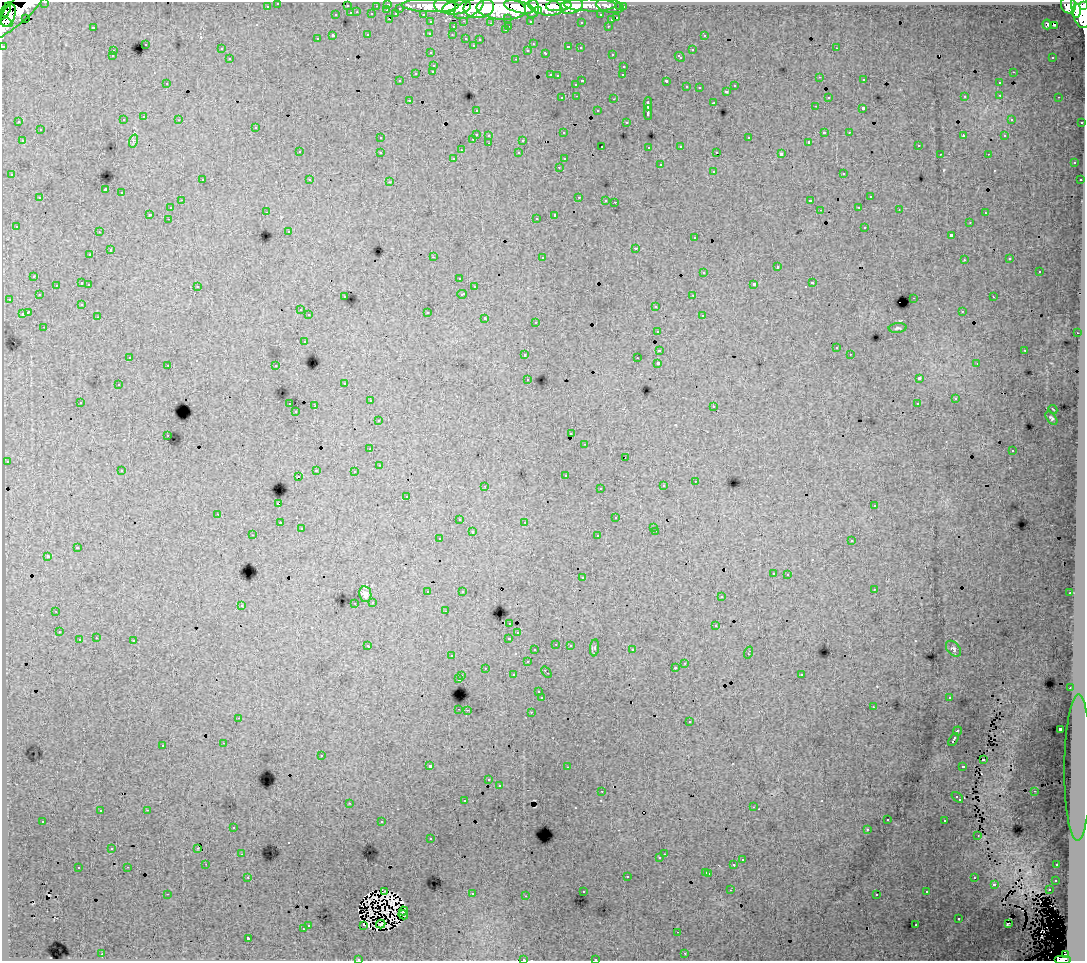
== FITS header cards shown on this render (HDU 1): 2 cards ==
NAXIS1  =                 1083
NAXIS2  =                  959

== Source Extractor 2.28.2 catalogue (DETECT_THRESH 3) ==
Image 1083 x 959 px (HDU 1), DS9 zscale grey, 1 PNG px = 1 image px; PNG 1087 x 963 px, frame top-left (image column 1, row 959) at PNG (2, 2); each listed source drawn as its Kron ellipse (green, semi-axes under 4 px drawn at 4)
Background 120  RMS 1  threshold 3.05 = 3 sigma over >= 5 px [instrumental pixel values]
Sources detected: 428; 8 with non-positive FLUX_AUTO (blend fragments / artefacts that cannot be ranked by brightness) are neither listed nor drawn; the other 420 listed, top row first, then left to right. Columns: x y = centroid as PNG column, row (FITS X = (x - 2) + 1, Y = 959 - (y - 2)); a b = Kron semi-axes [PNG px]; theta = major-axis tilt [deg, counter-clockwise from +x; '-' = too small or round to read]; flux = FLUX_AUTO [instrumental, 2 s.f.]
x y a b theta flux
45 2 3 2 - 2200
278 3 3 3 - 1200
388 4 3 3 - 3200
445 5 11 7 -5 120000
590 5 26 6 -1 42000
1068 5 9 7 -75 56000
267 6 3 3 - 1000
347 6 3 3 - 620
376 6 3 2 - 580
430 6 28 6 -1 170000
559 6 13 5 5 93000
571 6 12 7 16 62000
610 6 14 7 -11 18000
1084 6 4 3 - 44000
457 7 14 7 11 170000
479 7 15 10 6 280000
519 7 15 6 -13 200000
545 7 17 8 -11 200000
620 7 3 3 - 670
623 7 3 3 - 1400
400 8 3 3 - 450
469 8 16 8 29 150000
501 9 25 11 -4 530000
532 9 9 7 88 130000
18 10 40 11 43 240000
387 10 3 2 - 150
1080 10 19 8 -80 310000
5 11 9 3 62 19000
538 11 4 3 - 45000
1076 11 7 4 87 86000
357 12 3 2 - 260
351 13 3 3 - 490
372 14 3 3 - 780
396 14 4 3 - 470
423 14 3 2 - 1300
8 15 12 6 68 130000
336 15 3 3 - 270
601 15 3 3 - 960
25 18 2 2 - 110
508 18 3 3 - 820
617 18 3 3 - 300
389 19 3 2 - 310
611 20 3 3 - 340
464 21 3 2 - 240
530 21 3 3 - 820
6 22 7 4 -31 89000
431 22 3 3 - 1200
581 22 3 2 - 59
490 23 3 2 - 85
1047 24 5 3 - 160
1054 25 3 2 - 120
509 26 3 2 - 200
608 26 3 2 - 160
93 27 3 2 - 550
453 27 3 3 - 240
505 30 3 2 - 120
430 33 3 3 - 150
368 35 3 3 - 370
452 35 3 2 - 120
704 35 3 2 - 220
333 36 3 3 - 960
466 38 3 3 - 310
317 39 3 3 - 140
480 39 3 2 - 110
145 44 3 3 - 270
533 44 2 2 - 53
473 45 3 2 - 72
3 46 3 3 - 4000
568 47 3 3 - 210
580 48 3 3 - 200
836 48 3 2 - 110
221 49 3 3 - 180
528 50 3 3 - 210
692 50 3 3 - 280
113 51 3 2 - 250
431 53 3 2 - 120
546 53 3 3 - 180
612 54 3 2 - 310
112 56 3 2 - 110
680 57 5 3 - 260
1053 57 3 3 - 240
230 59 3 3 - 160
516 59 3 2 - 510
434 65 3 3 - 220
624 66 3 2 - 210
433 71 3 3 - 240
1013 72 3 2 - 180
416 73 3 3 - 510
550 75 3 2 - 290
623 75 3 2 - 110
557 76 3 3 - 80
820 77 3 2 - 110
864 80 3 2 - 100
399 81 3 2 - 75
582 81 3 2 - 540
666 81 3 3 - 930
167 83 3 2 - 76
999 83 3 3 - 240
576 84 3 3 - 92
735 86 3 3 - 130
686 87 3 3 - 220
699 88 3 2 - 49
726 91 3 3 - 240
1000 95 3 2 - 170
577 96 3 2 - 150
965 96 3 3 - 80
828 97 3 3 - 230
1059 97 3 2 - 150
562 98 3 2 - 110
614 99 3 2 - 260
409 100 3 2 - 210
714 103 3 3 - 600
648 104 6 3 89 1300
815 106 2 2 - 60
863 108 3 3 - 780
476 110 3 2 - 150
598 111 3 3 - 220
648 113 7 3 -90 1300
144 117 3 3 - 150
1011 119 3 3 - 170
123 120 2 2 - 54
179 120 3 2 - 120
19 122 3 2 - 100
626 122 3 3 - 140
1082 122 3 2 - 650
256 127 3 3 - 170
40 130 3 3 - 230
824 132 4 2 - 610
849 132 3 2 - 130
564 133 3 3 - 170
476 134 3 3 - 420
489 135 3 2 - 130
963 136 3 2 - 280
1005 136 3 3 - 110
380 138 3 2 - 81
749 138 3 3 - 350
473 139 3 2 - 200
523 140 3 3 - 520
22 141 3 2 - 210
133 141 7 4 72 130
809 142 3 3 - 130
489 143 3 2 - 160
918 145 3 2 - 130
602 146 3 2 - 93
681 146 3 3 - 230
649 147 3 2 - 86
461 150 3 3 - 77
299 152 3 2 - 150
380 152 3 3 - 250
717 152 3 2 - 110
519 153 3 3 - 110
781 154 4 3 - 1500
940 154 2 2 - 44
988 154 3 2 - 91
454 158 3 2 - 110
564 159 3 3 - 120
1074 163 3 3 - 240
660 165 3 3 - 350
559 167 3 2 - 160
713 171 3 3 - 280
12 174 3 2 - 76
843 174 3 3 - 180
202 180 3 3 - 250
310 180 2 2 - 43
1080 180 3 2 - 150
390 182 3 2 - 300
105 190 3 3 - 5600
122 193 3 3 - 320
579 197 3 2 - 350
870 197 3 3 - 250
40 198 3 3 - 310
181 200 3 2 - 87
606 200 3 3 - 170
810 201 3 3 - 980
615 202 2 2 - 49
859 207 3 2 - 120
171 208 3 3 - 250
820 210 3 3 - 50
899 210 2 2 - 89
266 212 3 2 - 210
985 213 3 2 - 120
149 214 3 3 - 830
555 215 3 3 - 1400
536 218 3 3 - 190
168 219 2 2 - 43
970 222 3 2 - 130
16 226 3 2 - 55
865 227 3 3 - 230
289 231 3 2 - 64
99 232 3 2 - 130
951 235 4 3 - 960
695 238 3 3 - 120
636 248 3 3 - 510
110 250 3 2 - 370
90 255 3 2 - 170
433 257 3 2 - 440
542 257 2 2 - 56
1010 259 3 3 - 170
964 260 3 2 - 110
777 267 3 3 - 440
1039 271 3 3 - 230
704 272 3 3 - 350
34 276 3 3 - 210
459 278 3 2 - 62
82 283 3 3 - 300
812 283 3 3 - 400
89 284 3 3 - 160
754 284 4 3 - 1600
56 285 3 2 - 120
197 286 3 3 - 210
474 287 3 2 - 130
462 294 4 3 - 230
39 295 3 2 - 110
693 295 3 2 - 160
345 297 3 3 - 120
993 297 3 2 - 140
914 298 3 2 - 260
9 299 3 3 - 190
82 304 3 3 - 84
656 306 3 3 - 210
300 310 3 2 - 140
962 311 3 2 - 140
28 312 4 3 - 1100
427 312 3 3 - 400
22 314 3 3 - 430
309 315 3 3 - 220
702 315 3 2 - 160
98 317 3 2 - 170
485 318 3 3 - 320
536 322 3 2 - 74
44 327 3 2 - 120
898 328 9 5 4 140
657 331 3 3 - 130
1077 333 3 2 - 160
304 341 3 3 - 220
836 348 3 3 - 160
659 350 3 3 - 750
1025 350 3 2 - 390
850 354 2 2 - 88
525 355 3 2 - 160
130 357 3 3 - 120
637 358 3 2 - 120
658 363 3 3 - 1500
977 364 3 2 - 70
168 365 3 2 - 160
276 366 3 3 - 350
528 379 3 2 - 170
919 379 4 3 - 1400
345 383 3 3 - 150
118 385 3 2 - 180
955 399 3 3 - 140
370 401 3 3 - 140
80 402 3 2 - 150
290 404 3 2 - 280
917 404 3 3 - 360
315 406 2 2 - 540
714 406 3 2 - 95
1053 409 4 2 - 57
296 412 3 3 - 130
1051 418 8 4 -50 140
378 421 3 3 - 170
571 434 3 2 - 84
168 435 3 2 - 130
585 444 3 2 - 66
370 449 3 2 - 63
1012 451 3 2 - 80
625 457 2 2 - 44
7 461 3 2 - 90
379 465 3 3 - 150
316 470 3 2 - 290
122 471 3 3 - 180
354 471 3 2 - 100
565 475 3 3 - 210
298 476 3 2 - 34
695 481 2 2 - 88
485 486 3 2 - 150
663 486 3 3 - 60
600 488 2 2 - 72
407 496 3 2 - 88
278 504 3 2 - 480
874 506 3 2 - 100
218 514 3 2 - 160
616 518 3 3 - 280
459 519 3 3 - 280
525 522 3 3 - 65
280 523 3 3 - 83
653 527 3 2 - 80
301 529 2 2 - 58
656 531 3 2 - 150
472 532 3 3 - 300
253 535 2 2 - 45
598 536 3 3 - 260
439 539 3 3 - 210
852 541 3 3 - 230
77 548 3 3 - 490
48 556 3 3 - 1100
773 573 3 3 - 130
788 574 3 2 - 210
582 578 3 3 - 320
874 589 3 2 - 83
462 591 3 2 - 86
428 592 3 3 - 270
1070 593 3 2 - 74
365 594 8 6 -80 280
721 597 3 3 - 160
373 602 3 3 - 140
355 603 3 2 - 170
241 605 3 3 - 290
56 611 3 2 - 85
445 611 3 2 - 89
510 623 3 3 - 180
716 626 3 3 - 420
59 632 3 3 - 84
518 633 3 2 - 150
96 638 3 2 - 140
509 638 3 3 - 350
79 640 3 3 - 460
134 641 3 3 - 580
556 644 3 2 - 120
570 645 3 2 - 220
368 646 4 3 - 210
595 648 8 4 83 120
953 649 9 6 -49 190
535 650 3 3 - 160
632 650 3 2 - 270
749 653 6 2 71 340
451 656 3 2 - 200
527 662 3 3 - 210
685 663 3 2 - 220
485 668 3 2 - 110
675 668 3 3 - 160
546 672 6 3 -54 570
801 674 3 3 - 110
513 675 3 3 - 200
462 676 3 2 - 210
459 679 3 3 - 810
1070 688 3 2 - 130
539 692 3 3 - 100
949 697 3 2 - 98
542 698 3 3 - 1400
873 707 3 2 - 140
459 709 3 2 - 240
467 710 3 2 - 140
531 712 3 2 - 220
238 718 2 2 - 36
689 722 3 3 - 240
1060 729 4 3 - 1100
957 731 5 3 - 650
953 740 7 3 58 830
224 743 3 2 - 55
163 745 3 3 - 160
321 756 3 3 - 430
983 760 3 2 - 20
430 766 3 3 - 2100
963 766 3 3 - 380
567 767 3 2 - 64
1078 768 73 13 90 5100
489 780 3 3 - 150
499 785 3 3 - 230
602 791 3 2 - 150
1034 791 3 2 - 130
957 797 6 3 -42 590
465 801 3 2 - 130
349 803 3 2 - 190
753 807 3 2 - 160
147 810 3 2 - 340
100 811 3 2 - 110
887 819 3 3 - 97
43 821 3 2 - 190
945 821 3 3 - 260
382 822 3 3 - 630
233 827 3 2 - 120
867 829 3 3 - 140
978 835 3 2 - 110
431 839 3 3 - 190
198 848 3 2 - 45
112 849 3 3 - 170
242 854 3 2 - 130
664 854 2 2 - 43
660 858 3 3 - 170
742 860 3 3 - 220
206 864 2 2 - 46
734 864 3 3 - 560
1057 865 3 2 - 160
128 867 3 2 - 180
78 868 3 3 - 250
706 872 3 3 - 260
709 873 3 3 - 370
248 877 3 3 - 100
627 877 3 3 - 440
974 878 3 2 - 230
1055 880 3 2 - 84
994 884 3 3 - 550
730 890 3 2 - 55
1049 890 3 2 - 280
385 891 3 2 - 55
583 891 3 3 - 200
927 892 3 2 - 160
167 894 3 2 - 530
472 894 3 3 - 440
877 895 3 2 - 92
526 896 2 2 - 53
403 911 5 3 - 140
403 915 5 2 - 94
959 919 3 3 - 150
381 924 5 2 - 43
1008 924 3 2 - 13
308 925 3 3 - 300
364 925 3 2 - 64
916 925 3 2 - 110
303 929 3 2 - 160
678 932 3 2 - 120
248 938 3 3 - 1000
685 953 3 3 - 170
102 954 2 2 - 200
1065 955 4 4 - 30000
595 959 3 2 - 290
1063 959 8 4 0 65000
358 960 4 3 - 60
524 960 4 2 - 39
At the frame edge (FLAGS 8, measured only in part): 8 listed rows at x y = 45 2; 278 3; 1084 6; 3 46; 595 959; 1063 959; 358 960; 524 960
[8 non-positive-flux detections neither listed nor drawn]